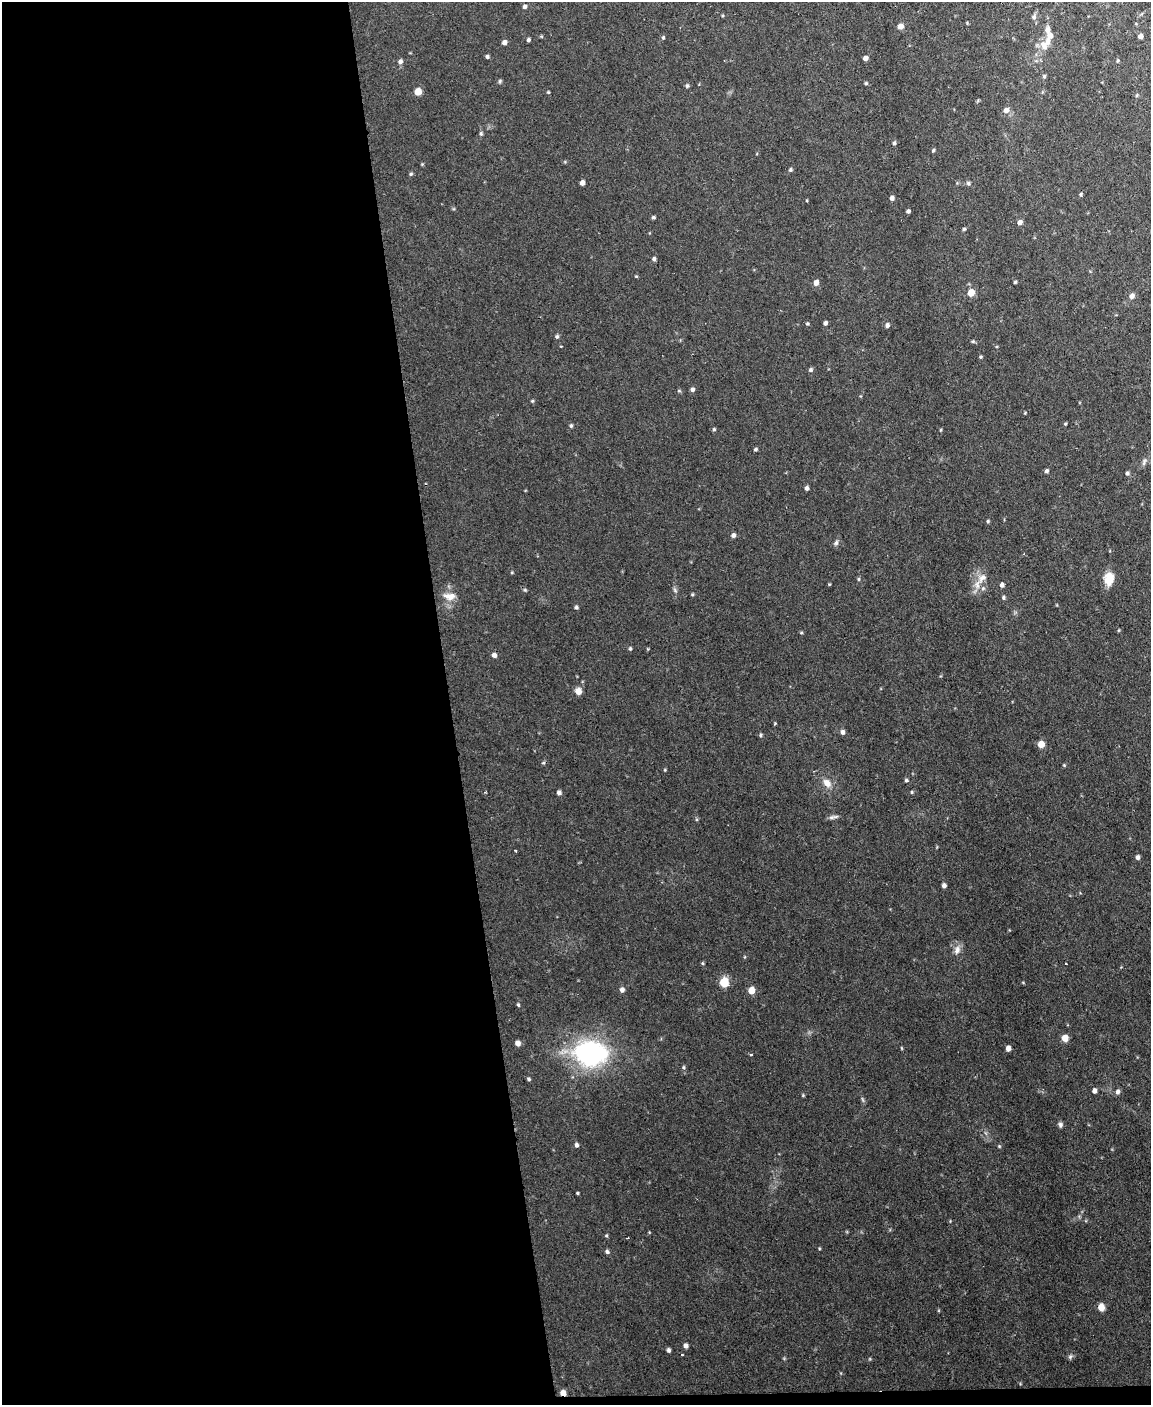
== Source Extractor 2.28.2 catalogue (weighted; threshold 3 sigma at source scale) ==
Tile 9 of 4 x 3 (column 1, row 3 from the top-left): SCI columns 1-1149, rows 236-1638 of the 4596 x 4572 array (HDU 1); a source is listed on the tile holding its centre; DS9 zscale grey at full resolution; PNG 1153 x 1407 px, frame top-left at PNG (2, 2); no overlay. Shown black and unused: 40% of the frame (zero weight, under 2 of 3 exposures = <1% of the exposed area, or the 3 px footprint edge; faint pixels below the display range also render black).
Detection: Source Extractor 2.28.2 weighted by HDU 2 'WHT'; one run over the whole footprint, this tile lists its part. Background 0.0545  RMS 0.0055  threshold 0.0245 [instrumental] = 3 sigma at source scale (4.5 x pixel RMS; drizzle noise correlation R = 1.50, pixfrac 1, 0.05/0.05 arcsec/px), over >= 5 px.
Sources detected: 123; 1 too faint to see at this stretch — not listed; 2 inside a brighter listed object's ellipse — not listed separately; the other 120 listed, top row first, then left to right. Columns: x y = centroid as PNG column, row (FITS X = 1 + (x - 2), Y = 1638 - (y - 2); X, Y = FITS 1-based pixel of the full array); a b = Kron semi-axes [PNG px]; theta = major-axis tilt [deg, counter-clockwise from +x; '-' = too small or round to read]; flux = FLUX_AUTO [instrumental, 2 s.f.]
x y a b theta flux
525 7 5 5 - 1.2
1034 17 7 5 50 1.2
900 26 7 7 - 2.3
541 36 5 4 - 0.49
1050 36 10 8 57 3
1140 36 4 4 - 2
663 38 5 4 - 0.72
528 40 4 4 - 0.96
504 42 5 4 - 2.1
1044 45 13 9 -56 4.5
487 56 4 4 - 1.1
865 58 4 4 - 2.3
400 61 6 5 - 1.5
1044 76 5 4 - 0.89
500 81 6 4 76 0.78
866 83 5 4 - 0.7
687 86 5 4 - 0.86
418 91 6 5 - 5.5
548 92 5 3 - 0.51
1006 110 7 6 - 2.7
481 134 6 5 - 0.78
894 143 5 4 - 1
933 150 5 4 - 0.7
422 164 4 4 - 0.48
790 170 5 4 - 0.9
411 174 5 4 - 0.72
582 183 4 4 - 2.4
968 183 6 5 - 0.98
1081 194 5 4 - 0.71
892 198 5 5 - 1.7
908 211 4 4 - 1.2
653 217 5 4 - 0.85
1020 222 5 5 - 2.3
964 229 4 4 - 0.74
654 259 5 5 - 1
636 276 5 3 - 0.44
1015 282 4 3 - 0.71
816 283 6 5 - 2.8
971 293 5 5 - 9.7
1132 296 7 6 - 2.3
825 323 4 4 - 1.4
807 324 5 4 - 0.62
887 325 6 5 - 1.3
557 336 5 5 - 0.94
973 341 5 5 - 0.63
561 346 3 3 - 0.5
981 357 4 3 - 0.64
811 370 6 5 - 1.1
692 389 5 5 - 1.4
679 391 6 4 -1 0.62
532 401 5 3 - 0.53
1025 413 4 3 - 0.47
1065 424 4 3 - 0.53
571 425 6 4 76 0.83
714 429 5 4 - 0.75
941 430 5 3 - 0.5
755 449 4 4 - 0.91
1144 462 12 5 65 1.6
1047 471 5 4 - 1.1
1127 473 5 5 - 0.97
807 488 5 4 - 1.5
988 521 4 4 - 0.64
733 535 6 5 - 1.4
836 543 7 5 73 1.3
982 578 18 11 45 6.2
859 579 5 3 - 0.62
1109 579 14 10 83 8.2
1002 585 5 5 - 1.7
525 590 5 4 - 0.7
675 590 7 4 -54 0.92
450 596 17 10 -8 5.4
1003 597 6 5 - 0.83
576 607 5 4 - 0.9
801 633 5 3 - 0.54
630 649 5 4 - 0.67
494 655 5 5 - 2
578 691 7 6 - 4.2
775 723 3 3 - 0.51
843 732 6 5 - 1.6
760 735 5 4 - 0.73
1041 744 6 6 - 5.1
543 763 6 3 18 0.66
1064 765 4 4 - 0.49
665 770 4 3 - 0.45
906 780 5 4 - 0.85
827 783 13 9 -47 4.4
559 792 6 5 - 1.3
912 792 4 4 - 0.58
833 817 14 4 11 1.6
516 851 2 2 - 0.49
1137 857 5 4 - 1.5
944 885 5 4 - 1.4
957 950 11 8 72 3.2
703 963 5 3 - 0.55
1066 964 2 2 - 0.35
724 982 6 5 - 26
622 990 6 6 - 1.7
751 991 5 5 - 7.7
518 1005 5 4 - 0.64
1065 1038 6 6 - 4.9
518 1043 5 5 - 2.8
901 1048 5 3 - 0.45
1008 1048 5 4 - 2.7
592 1054 26 20 -9 98
751 1054 3 3 - 0.62
683 1067 6 4 -74 0.81
529 1079 5 4 - 0.79
1094 1091 5 4 - 2
1118 1092 6 5 - 1.7
803 1095 4 4 - 0.5
1060 1125 7 5 -87 1.3
576 1145 5 4 - 1.3
999 1146 5 4 - 0.49
577 1193 3 3 - 0.55
607 1252 5 5 - 1.2
1101 1307 6 5 - 5.6
686 1346 5 5 - 1.8
669 1350 5 4 - 1.3
1070 1356 7 5 69 1.1
563 1393 6 5 - 3
Overlapping masked pixels (flux is a lower limit): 1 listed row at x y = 563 1393